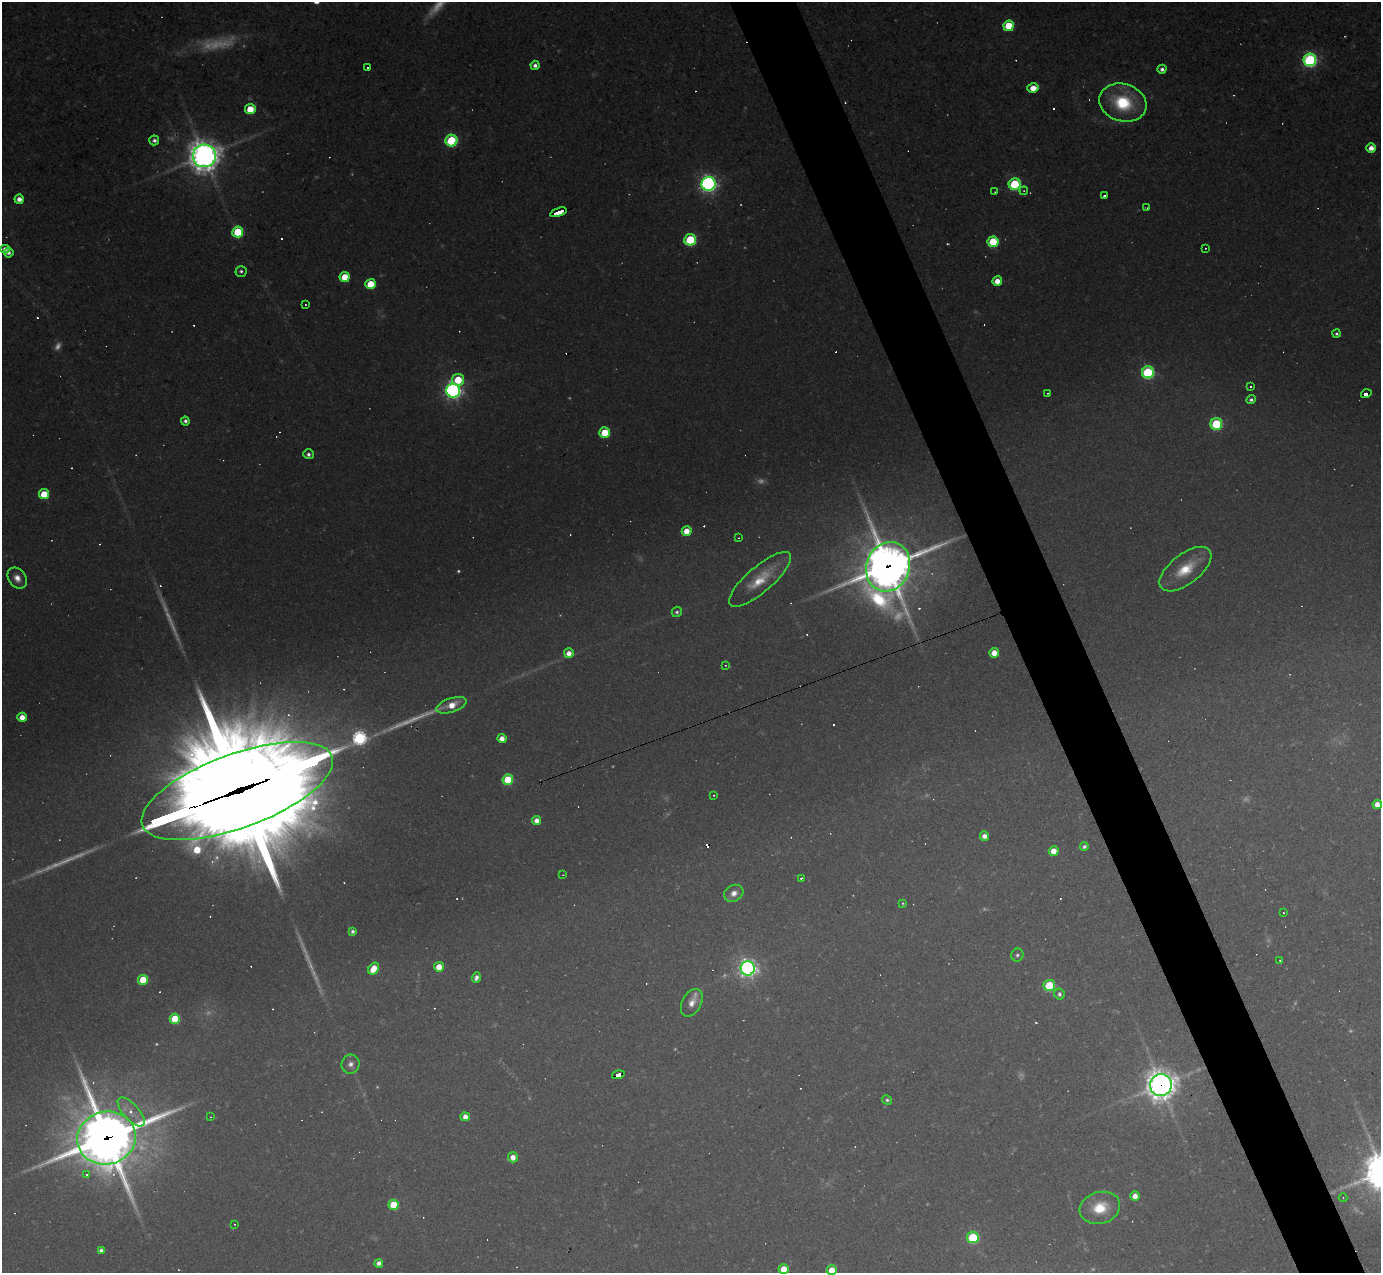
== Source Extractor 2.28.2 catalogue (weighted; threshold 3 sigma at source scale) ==
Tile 6 of 4 x 4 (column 2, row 2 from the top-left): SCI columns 1381-2759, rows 2817-4087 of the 5518 x 5505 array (HDU 1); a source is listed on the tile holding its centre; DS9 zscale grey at full resolution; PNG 1383 x 1275 px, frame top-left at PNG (2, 2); each listed source drawn as its Kron ellipse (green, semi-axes under 4 px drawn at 4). Shown black and unused: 5% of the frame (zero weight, under 2 of 3 exposures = <1% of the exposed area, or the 3 px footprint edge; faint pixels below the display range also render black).
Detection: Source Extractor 2.28.2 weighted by HDU 2 'WHT'; one run over the whole footprint, this tile lists its part. Background 0.0441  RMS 0.0075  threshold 0.0336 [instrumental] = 3 sigma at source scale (4.5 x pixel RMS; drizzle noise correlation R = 1.50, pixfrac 1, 0.05/0.05 arcsec/px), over >= 5 px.
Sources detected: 184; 26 too faint to see at this stretch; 53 cosmic-ray / hot-pixel residue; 3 long thin detections or spike segments (spike, bleed or trail) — neither listed nor drawn; the other 102 listed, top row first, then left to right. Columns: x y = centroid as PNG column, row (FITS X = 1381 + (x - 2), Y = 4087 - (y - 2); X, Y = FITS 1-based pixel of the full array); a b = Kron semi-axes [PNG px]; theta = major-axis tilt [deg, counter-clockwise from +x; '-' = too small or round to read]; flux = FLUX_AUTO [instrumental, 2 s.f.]
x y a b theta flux
1009 26 5 5 - 38
1310 60 6 6 - 200
535 65 4 4 - 3.9
367 68 3 3 - 4.2
1162 69 4 4 - 3.5
1033 88 6 4 14 12
1123 103 24 18 -16 55
250 109 5 5 - 24
154 140 5 5 - 3.2
451 141 6 6 - 87
1371 148 5 4 - 8.6
204 156 11 11 - 1300
709 184 7 7 - 370
1015 184 6 6 - 93
1024 191 4 4 - 0.96
995 192 3 2 - 0.55
1104 196 3 3 - 4.6
19 199 4 4 - 6.9
1147 208 3 2 - 0.55
558 212 8 3 20 91
238 232 5 5 - 53
690 240 6 5 - 74
993 242 5 5 - 47
1205 248 2 2 - 0.66
5 249 4 4 - 5.4
9 252 5 5 - 3.7
241 271 5 5 - 2.1
345 277 5 5 - 22
997 281 5 4 - 11
371 284 5 5 - 26
305 304 2 2 - 0.67
1336 334 4 4 - 1.9
1148 372 6 6 - 120
458 380 6 6 - 39
1250 386 3 3 - 1.7
453 391 7 6 - 350
1047 393 3 3 - 0.78
1366 394 5 3 - 50
1251 400 5 4 - 2.6
185 421 4 4 - 2.8
1216 424 6 6 - 96
605 433 5 5 - 33
308 454 5 5 - 3.1
44 494 5 5 - 29
687 531 5 5 - 17
739 538 2 2 - 0.53
888 567 25 21 68 3000
1185 569 31 15 38 30
17 578 11 8 -54 8.3
760 579 39 13 41 27
677 612 5 5 - 2.1
569 653 5 5 - 8.3
994 653 5 4 - 13
725 665 2 2 - 0.62
451 705 15 7 19 14
22 717 4 4 - 11
502 739 4 4 - 7.5
508 780 5 5 - 46
237 791 101 37 20 41000
714 795 3 2 - 1.2
1377 804 5 4 - 8.8
537 820 5 4 - 6.9
984 836 4 4 - 6.9
1084 847 4 4 - 2.8
1054 851 5 4 - 12
563 875 3 2 - 0.44
801 878 3 2 - 2.8
734 893 10 8 29 6.6
903 903 4 3 - 0.97
1283 913 3 2 - 1.3
353 931 4 3 - 2.4
1017 955 6 6 - 2.3
1280 960 3 2 - 0.74
439 967 5 5 - 14
748 968 7 7 - 450
374 969 6 5 - 18
476 978 5 4 - 4
143 980 5 5 - 29
1049 985 6 5 - 61
1059 994 5 5 - 2.8
692 1003 15 9 62 8.1
175 1019 5 5 - 35
351 1064 9 9 - 4.9
618 1075 6 4 15 79
1161 1085 11 11 - 1200
887 1100 5 4 - 1.9
131 1112 18 8 -48 12
211 1117 3 2 - 0.47
465 1117 4 4 - 6.8
106 1138 29 26 15 4000
513 1157 5 5 - 8.2
87 1174 4 4 - 4.2
1135 1196 4 4 - 8.8
1343 1198 4 4 - 0.8
394 1205 5 5 - 34
1100 1208 20 15 16 29
235 1224 3 2 - 0.69
973 1237 6 6 - 82
101 1250 4 4 - 2.7
379 1263 4 4 - 5.7
784 1269 5 5 - 20
832 1270 5 5 - 16
Overlapping masked pixels (flux is a lower limit): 8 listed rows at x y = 204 156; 558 212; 1366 394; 888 567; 237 791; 618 1075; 1161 1085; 106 1138
Isophote crosses this tile's border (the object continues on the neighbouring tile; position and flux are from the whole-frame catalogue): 3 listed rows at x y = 237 791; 784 1269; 832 1270